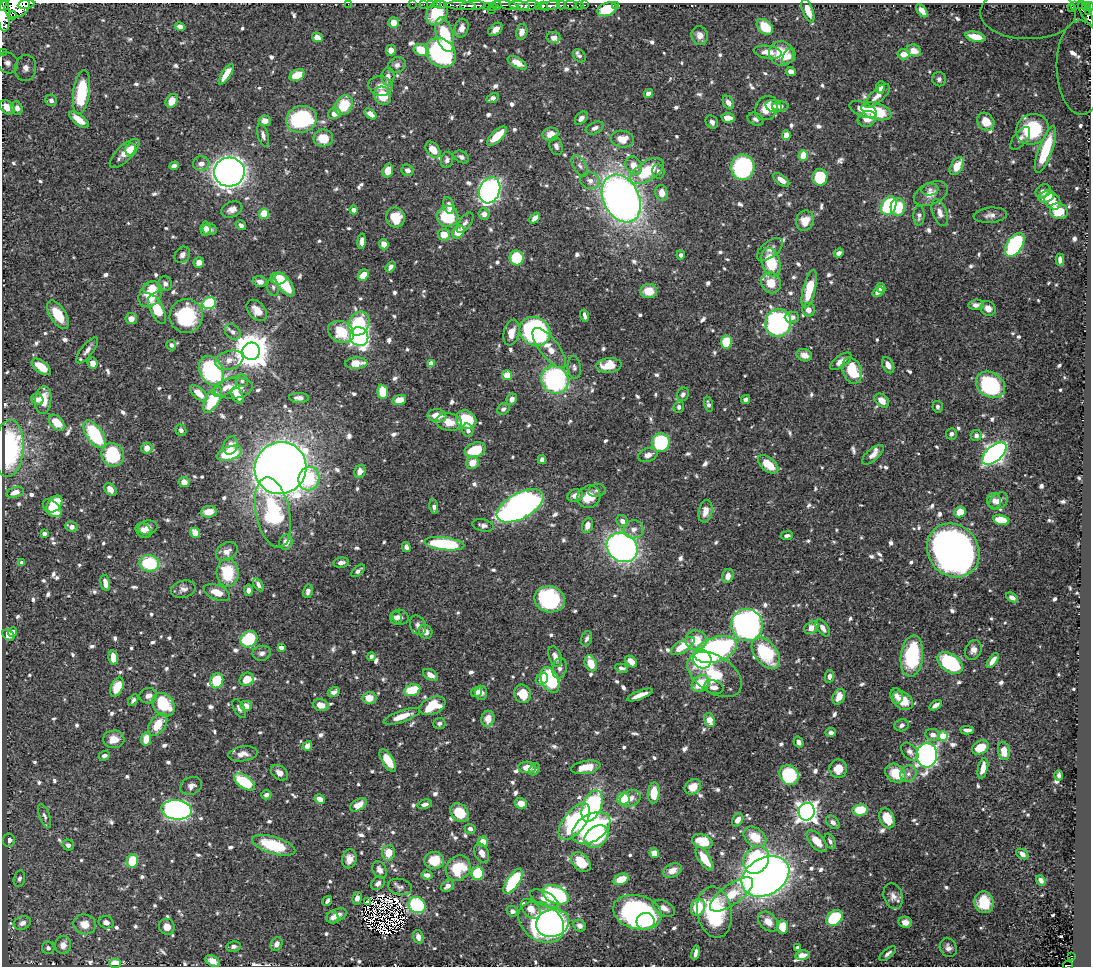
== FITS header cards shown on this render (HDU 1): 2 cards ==
NAXIS1  =                 1089
NAXIS2  =                  964

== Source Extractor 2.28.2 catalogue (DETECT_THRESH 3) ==
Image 1089 x 964 px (HDU 1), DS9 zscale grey, 1 PNG px = 1 image px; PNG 1093 x 968 px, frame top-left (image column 1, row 964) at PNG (2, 3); each listed source drawn as its Kron ellipse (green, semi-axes under 4 px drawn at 4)
Background 0.636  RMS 0.0093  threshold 0.0279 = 3 sigma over >= 5 px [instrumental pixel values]
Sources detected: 944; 8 with non-positive FLUX_AUTO (blend fragments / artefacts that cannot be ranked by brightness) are neither listed nor drawn; of the other 936, the 500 brightest by FLUX_AUTO listed and drawn (436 fainter detections omitted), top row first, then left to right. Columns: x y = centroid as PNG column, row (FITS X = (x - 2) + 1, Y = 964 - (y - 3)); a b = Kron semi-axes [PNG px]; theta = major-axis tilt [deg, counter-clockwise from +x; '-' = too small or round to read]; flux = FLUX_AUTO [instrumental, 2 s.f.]
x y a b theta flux
26 4 8 3 9 300
348 4 2 2 - 58
412 4 2 2 - 4.8
424 4 2 2 - 7.5
431 4 3 2 - 15
437 4 2 2 - 2.4
441 5 3 2 - 3.3
461 5 15 4 -3 530
473 5 13 3 3 850
497 5 4 3 - 230
507 5 12 4 -14 160
543 5 4 3 - 170
561 5 4 3 - 77
570 5 6 3 2 97
580 5 3 3 - 28
584 5 3 2 - 15
1081 5 3 2 - 15
4 6 5 4 - 210
17 6 13 10 32 1800
493 6 4 2 - 220
520 6 10 3 -6 390
528 6 11 4 9 1300
550 6 10 4 11 740
615 6 3 2 - 16
1075 6 3 2 - 16
487 7 3 3 - 58
538 7 3 2 - 61
1071 7 3 2 - 14
1086 7 4 3 - 40
1090 7 4 2 - 58
607 9 10 6 20 14
491 10 2 2 - 89
808 11 12 5 -69 7.8
922 11 7 4 -53 4.9
1089 11 4 2 - 27
437 13 13 10 58 25
1028 13 48 26 0 130
1086 14 13 3 -58 44
12 15 4 2 - 110
4 16 16 6 -88 1700
393 22 5 5 - 5.3
180 27 5 4 - 3.2
765 27 9 6 -42 17
462 28 9 7 75 4.9
495 29 8 5 39 5.2
522 32 8 5 76 4.8
445 35 18 8 -74 32
700 35 9 8 - 4.3
317 37 5 4 - 6.5
554 37 7 5 -10 3.8
976 37 10 4 -13 10
391 50 5 5 - 4.3
421 50 8 5 -21 16
914 50 7 5 -19 6.6
2 52 2 2 - 3.9
768 52 14 6 -8 7.2
441 53 16 13 -43 94
781 53 12 12 - 17
904 54 6 5 - 5.6
579 56 7 5 -45 2
789 56 8 5 59 2.8
7 63 11 10 - 5
517 63 10 5 -29 4.9
397 65 9 8 - 2.8
1081 67 47 24 -89 120
26 68 13 10 79 6
791 72 5 4 - 5.7
226 74 12 4 57 9.6
297 75 8 5 28 16
388 76 9 6 88 3.5
939 79 7 7 - 2
380 86 12 10 -10 6.1
880 87 6 4 83 3
82 92 22 8 82 35
648 94 5 4 - 4.1
382 96 9 8 - 15
877 96 16 6 43 5.9
493 98 6 4 25 2.8
51 100 6 5 - 3
172 101 7 6 - 8
728 102 7 5 -57 3.7
344 105 10 8 55 20
774 106 8 6 -17 2.4
780 106 8 5 1 2.5
7 107 8 6 -41 5
17 108 7 5 -73 3.7
767 108 13 11 53 11
863 110 14 7 -22 9.3
876 111 15 8 -17 27
334 114 6 5 - 5.2
370 114 7 4 -40 3.8
581 118 8 5 48 3.6
728 118 7 4 -12 7
301 119 15 13 17 74
756 119 8 6 -22 2.3
867 119 9 7 27 6.7
79 120 11 5 -38 7.5
265 121 6 5 - 4.6
712 122 7 5 -53 2.9
986 122 9 8 - 9.4
595 128 9 5 23 2.9
1032 129 17 15 31 46
551 134 8 6 10 7
263 135 12 5 -73 2.7
786 135 5 4 - 4.5
497 136 12 5 43 15
323 138 10 8 3 13
1020 138 13 6 52 3.4
622 139 12 8 -7 9.1
556 146 9 6 -73 2.4
130 149 6 5 - 18
433 150 9 6 -51 7.3
1045 150 25 7 70 30
124 153 19 8 44 8.3
803 155 5 4 - 12
461 157 8 5 -31 2.4
447 160 8 6 80 2.5
201 164 8 7 - 4.7
174 166 5 4 - 2.6
580 166 12 6 -58 2.6
634 166 9 7 -55 7.4
957 166 10 6 58 12
743 167 12 12 - 82
407 170 6 5 - 2.7
388 171 7 5 70 10
647 171 19 9 33 27
658 171 7 6 - 2.4
229 172 15 14 - 450
820 177 8 7 - 31
781 180 9 5 -37 5.5
590 181 10 8 -21 4.1
930 189 8 6 5 2.5
490 190 13 10 70 270
1043 191 8 6 40 3
662 193 8 6 -75 6.7
931 194 18 11 25 7
1046 196 8 5 22 11
621 198 25 18 -63 460
1053 201 9 7 -45 9.5
449 205 8 5 -76 4.6
889 206 10 7 66 54
898 207 9 7 86 20
232 210 11 7 24 4.1
353 210 4 4 - 2.6
1059 211 9 7 -24 15
264 213 5 5 - 17
940 213 14 7 -70 4.5
484 214 6 5 - 4.1
990 215 16 7 5 3.8
448 216 11 10 - 36
919 216 10 5 88 2.5
395 217 10 9 - 16
535 218 6 4 46 3.6
805 221 10 9 - 9.7
465 223 12 6 55 2.4
241 225 5 4 - 2.4
205 229 7 5 82 2.6
210 229 7 5 -6 2.5
458 232 7 5 49 15
444 235 6 6 - 8.8
362 241 7 4 85 4.1
384 244 5 4 - 5.4
1015 245 13 7 57 84
770 249 15 8 38 3.8
839 253 5 4 - 3.4
182 255 9 7 50 3.1
681 255 4 4 - 2.2
517 258 7 7 - 32
1060 260 6 4 -89 2.7
199 262 5 5 - 3
771 262 15 9 -74 27
391 267 6 4 55 2.3
363 275 6 5 - 8.2
278 278 8 6 -1 18
260 282 7 5 -11 3.3
771 283 11 9 -57 12
165 284 7 7 - 2.9
285 285 13 6 -54 22
273 287 9 6 -81 2.1
152 288 9 6 12 7
881 288 5 4 - 4.1
809 289 19 6 76 24
649 291 8 7 - 13
878 292 6 4 36 3.2
150 294 14 10 54 15
209 303 7 6 - 42
976 305 7 5 7 3.5
988 308 8 7 - 4.5
157 310 15 6 -64 22
257 310 12 8 -49 6.8
808 310 6 6 - 4.6
58 315 16 8 -57 15
186 316 17 16 - 49
584 316 6 3 -76 2.2
792 317 7 5 -1 3.5
131 319 6 5 - 5.5
778 323 14 13 - 140
359 324 12 10 64 36
535 331 16 14 -29 170
233 332 9 6 -42 2.8
341 332 13 10 -24 26
511 333 13 7 76 7.9
359 336 10 9 - 230
726 342 6 5 - 24
171 345 5 5 - 2
549 348 24 9 -52 11
87 350 16 6 52 3.8
251 351 9 8 - 1700
804 355 8 6 -19 5.2
229 360 14 9 17 7
841 361 12 6 35 5.5
93 363 6 5 - 4.9
356 363 11 5 3 12
431 364 4 4 - 9.3
609 365 12 7 6 14
888 365 8 5 -65 4.1
41 367 11 5 -37 14
574 367 11 6 -84 2.3
211 371 16 11 -63 97
852 371 13 9 -68 25
507 375 5 5 - 11
555 380 14 13 - 110
242 381 6 6 - 1.9
990 385 15 12 -34 65
226 387 14 7 35 4.6
233 388 19 10 6 11
383 392 7 5 -84 18
199 393 11 5 -42 7.8
683 394 7 6 - 2
237 395 9 5 -60 7.1
299 398 10 5 -2 2.9
37 399 6 5 - 3
512 399 6 5 - 3.5
746 399 5 4 - 2.3
43 400 14 8 83 10
212 400 14 6 62 30
399 400 7 5 17 8.1
882 401 8 6 -42 6.3
708 404 8 4 -76 2.2
679 407 6 5 - 2.2
937 407 6 5 - 1.9
503 409 6 5 - 2.5
437 416 9 6 -4 8.9
466 420 10 9 - 34
449 422 13 8 -11 9
57 423 9 6 -44 13
181 430 6 5 - 2
468 430 7 5 -72 2.5
94 434 16 8 -56 51
951 434 6 5 - 2.7
976 435 5 5 - 2.1
661 442 9 9 - 52
231 445 9 7 67 4.1
9 448 28 15 86 83
147 448 5 5 - 6.7
475 450 11 7 19 21
229 453 13 7 18 34
994 454 14 7 42 290
113 455 12 11 - 43
648 455 10 6 21 4.1
873 455 13 5 40 4.1
542 460 4 4 - 2.9
472 463 6 6 - 8
768 464 12 6 -39 15
280 468 26 25 - 970
360 471 7 5 64 3.7
309 479 12 10 75 34
184 482 5 5 - 5.8
110 489 7 5 -49 4
597 491 9 6 10 2
15 492 9 5 17 5.2
575 496 8 6 19 4.5
589 497 12 11 - 12
994 501 8 7 - 2.9
998 501 10 7 40 4.5
54 504 9 6 50 17
520 506 26 13 28 280
434 507 7 4 -81 2
52 508 11 7 -43 15
705 511 11 7 78 6.3
209 512 8 5 5 9.1
960 512 6 5 - 11
273 513 36 17 -78 62
1001 520 8 5 -12 18
622 521 6 5 - 3.5
483 525 11 6 -12 2.3
587 525 7 5 73 4.4
72 527 6 5 - 3.2
148 528 10 7 10 4.8
633 529 10 9 - 4.4
144 530 8 6 -35 3.5
44 533 4 3 - 3.1
195 533 5 4 - 8.6
787 536 6 4 7 2.4
286 542 7 6 - 6
444 544 20 6 -6 56
406 547 5 4 - 2.4
622 547 16 14 -35 240
953 550 28 25 -51 510
227 552 11 8 30 5.3
22 563 4 4 - 2.1
149 563 10 8 -9 40
341 563 8 5 9 3.2
358 571 8 4 39 2.3
228 573 14 11 -85 27
728 576 7 5 70 4.9
105 583 8 4 -78 5.2
258 585 7 4 -59 2.1
183 589 12 8 13 3.4
248 590 6 4 88 2.3
308 591 7 4 78 2.7
217 592 14 7 -21 8.7
1012 597 6 4 -29 3.1
550 599 15 13 -14 74
400 617 8 7 - 2.2
396 618 7 6 - 2.2
418 625 10 7 -66 3.1
747 625 16 15 - 280
811 628 8 5 37 6.9
823 628 10 5 -55 3.7
13 632 5 4 - 5.3
426 632 7 6 - 3.9
8 635 7 4 -37 4.7
249 639 9 7 40 34
587 639 8 5 70 2.1
696 640 10 10 - 15
683 646 13 6 34 15
281 648 4 4 - 4.6
716 649 22 12 18 160
973 650 10 8 65 3.9
262 653 9 7 8 3.1
766 653 18 11 -52 42
371 656 4 4 - 1.9
912 656 21 11 84 54
555 657 11 6 -70 4.6
113 658 7 4 -84 8.7
702 659 9 9 - 150
993 660 8 4 55 5
631 661 7 5 -44 7.1
591 663 8 5 -68 11
950 663 14 9 -34 60
560 668 10 7 77 2.9
621 668 6 4 -9 2.1
715 674 30 18 -33 25
430 675 8 5 -31 5.7
829 676 6 4 79 2.8
247 679 7 6 - 11
542 679 7 5 40 3.8
550 680 13 8 -64 51
217 681 8 6 68 25
700 684 9 7 36 19
117 687 10 6 64 15
714 687 9 6 -18 4.7
412 690 8 5 18 21
334 692 6 4 27 3.2
477 692 6 5 - 3.2
481 693 7 6 - 3.1
523 694 9 8 - 13
640 695 14 4 21 6.3
148 696 9 8 - 4.7
897 696 8 6 -84 2.6
839 697 8 5 66 7.3
369 698 7 6 - 8
133 700 6 4 57 1.9
903 701 11 8 -37 12
163 705 13 10 -50 33
321 705 8 5 -15 7.3
935 705 7 4 33 3
246 706 6 5 - 7.4
432 706 13 8 22 24
239 709 10 5 -61 2.2
402 716 19 5 19 11
488 719 8 6 76 6.6
709 720 7 5 -69 9.6
439 723 6 5 - 2.2
158 724 12 8 57 13
902 725 7 6 - 2.2
967 730 7 4 -3 2.8
831 732 5 4 - 2.3
933 735 7 6 - 4.2
943 736 5 4 - 32
114 739 10 9 - 7.5
146 739 7 5 81 9
799 742 5 4 - 2.8
307 746 5 4 - 3.5
980 747 9 6 28 13
1004 751 9 6 -80 7.6
910 752 10 7 -48 3.2
243 754 15 7 8 5.1
927 755 12 10 88 250
104 756 6 4 19 2.1
388 761 12 5 -58 15
527 767 9 6 -4 7.9
586 767 15 6 10 11
983 768 10 5 77 6.6
535 769 6 5 - 2
838 769 9 9 - 9.3
279 773 9 6 -38 3.8
896 773 11 9 -33 18
908 774 9 7 47 3.2
789 775 10 9 - 56
1059 775 5 3 - 2
244 782 12 6 -35 36
191 786 11 8 22 3.3
693 787 9 7 35 9
654 793 10 6 85 15
266 795 5 4 - 2.2
630 798 10 8 23 4.5
320 799 5 4 - 5.3
623 799 6 6 - 26
425 804 7 4 14 2.5
521 804 6 5 - 8.6
359 805 9 5 31 7.7
592 806 16 9 69 86
177 810 15 9 -6 300
860 810 7 5 11 19
807 812 9 8 - 420
460 813 10 8 -45 18
44 816 13 5 -70 2.2
887 818 10 7 -65 15
738 820 7 5 58 4.6
574 822 21 10 53 88
833 822 8 5 -45 2.6
591 828 21 13 32 140
470 829 5 5 - 2.4
596 836 13 9 39 35
755 837 12 9 -37 16
9 840 7 6 - 3.7
702 841 11 7 -18 23
817 841 13 7 -48 9.2
830 841 8 5 -62 2
483 842 5 5 - 8.6
68 845 6 5 - 2.5
274 845 22 8 -17 34
388 853 8 6 84 11
482 853 10 6 -63 4.7
654 853 5 4 - 8.2
1022 854 6 4 -33 3.1
349 859 9 7 78 5.3
704 859 13 5 -56 15
434 860 10 8 2 17
756 860 14 12 53 81
132 861 7 5 80 18
581 862 11 8 -46 16
458 868 14 11 53 27
379 870 9 6 -63 3.9
672 870 10 6 26 6.5
478 873 6 6 - 23
427 875 5 4 - 4
765 876 25 18 29 510
19 879 8 5 76 1.9
621 879 8 5 25 12
1041 880 5 4 - 2.7
513 881 14 6 56 56
378 883 7 6 - 3.1
448 886 7 5 39 3.7
400 887 12 8 -13 2.8
731 894 25 10 36 16
556 895 14 8 -23 82
893 896 13 9 -73 4.4
357 898 6 4 78 4.3
544 899 15 7 -27 6.1
327 901 5 3 - 1.9
367 901 3 2 - 2
984 902 11 9 -84 19
417 905 9 8 - 71
698 907 9 7 72 19
664 908 12 7 -28 4.4
531 909 11 7 -46 7.4
512 911 6 5 - 2.2
637 912 25 17 -14 130
715 912 26 17 -80 55
336 915 11 6 23 5.9
333 917 6 6 - 3.2
834 918 9 7 40 37
646 921 9 8 - 16
106 922 7 6 - 3.2
541 922 25 18 -35 170
768 922 11 8 -42 7.2
905 922 7 5 -10 4.5
22 923 9 6 20 3.1
552 923 17 13 18 91
85 924 11 10 - 7.9
580 926 6 5 - 3
167 927 8 7 - 5.4
782 927 7 5 -88 12
418 937 7 5 -70 4.2
277 944 7 5 62 4
63 945 9 8 - 5.3
233 947 7 5 9 2.1
48 948 6 6 - 2.3
797 948 4 4 - 2.4
948 948 9 8 - 3.4
695 953 7 3 79 2.8
888 954 10 4 39 2.2
802 955 7 5 11 5.5
1071 956 3 2 - 6.9
213 961 8 5 -28 4.5
115 963 6 4 -2 9.6
1068 965 5 2 - 7.4
At the frame edge (FLAGS 8, measured only in part): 15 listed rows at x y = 26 4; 348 4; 412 4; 424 4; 431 4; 437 4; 441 5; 4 6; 17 6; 1090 7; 1028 13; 4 16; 2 52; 1081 67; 1068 965
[436 fainter detections neither listed nor drawn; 8 non-positive-flux detections neither listed nor drawn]